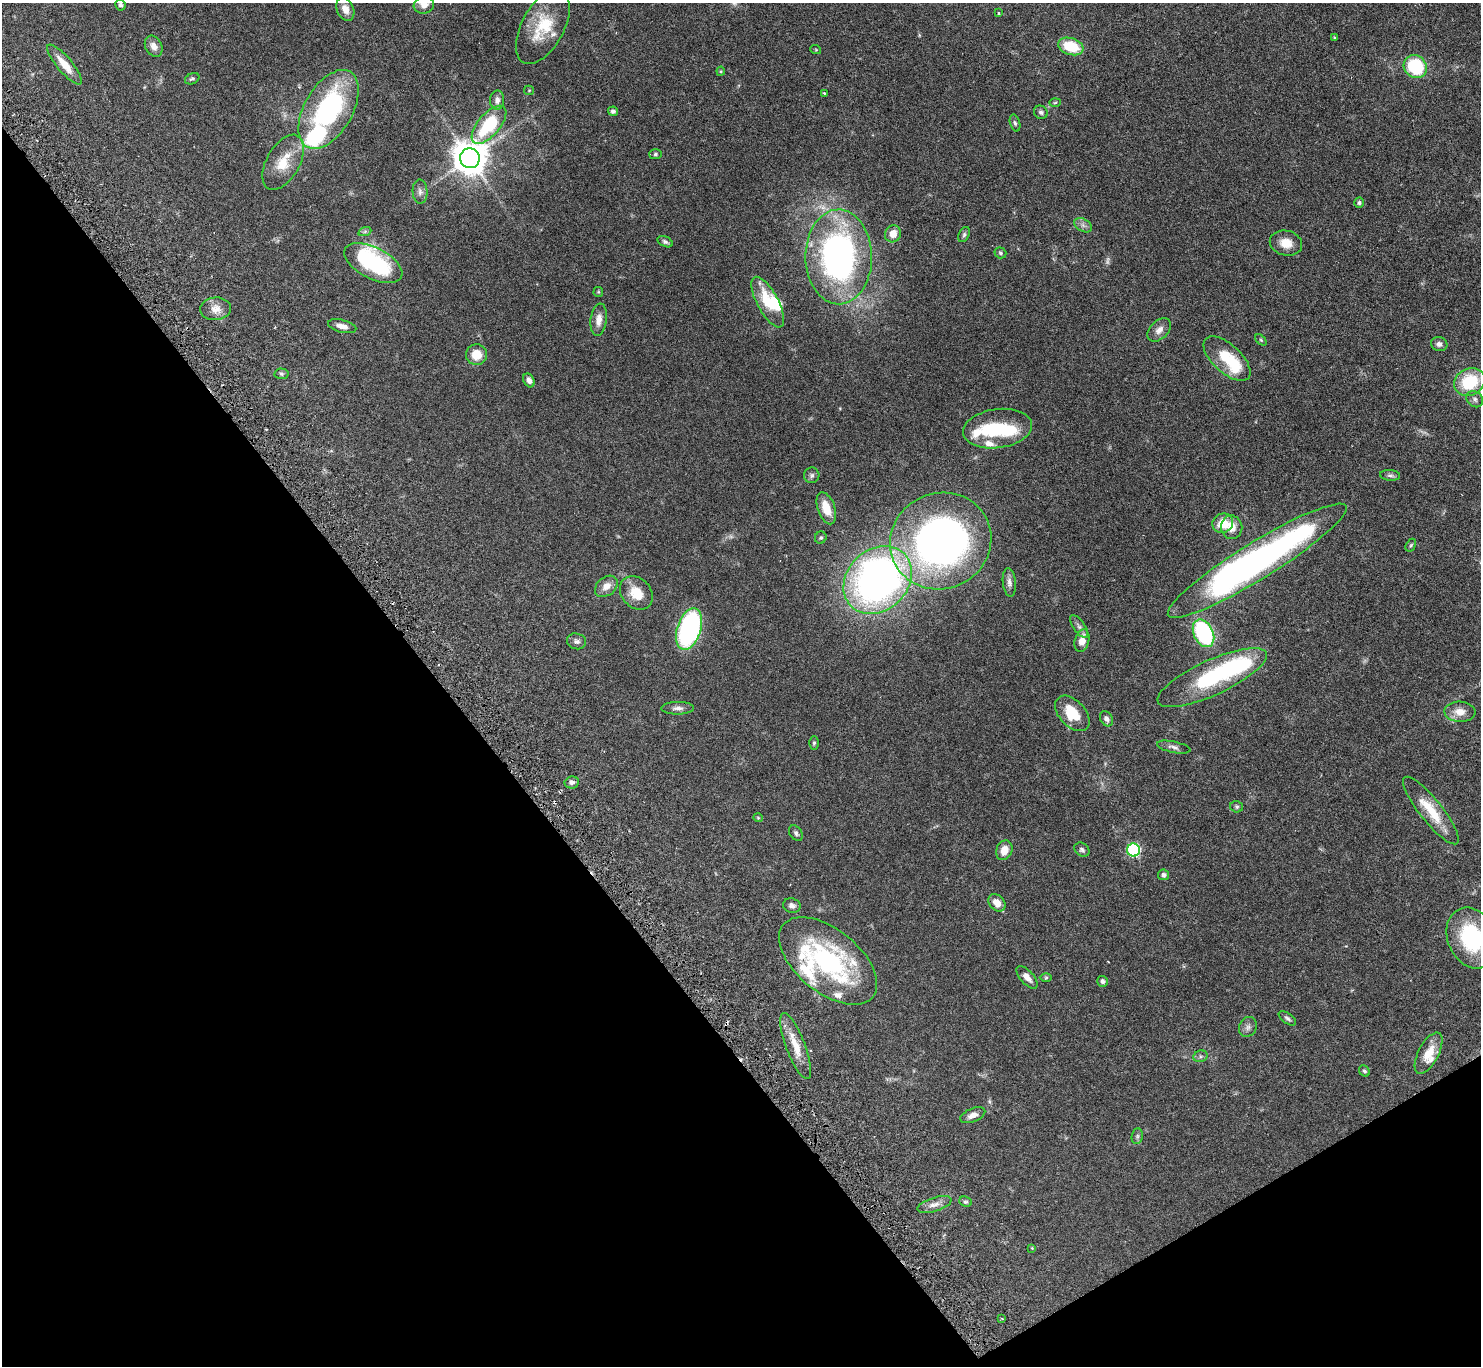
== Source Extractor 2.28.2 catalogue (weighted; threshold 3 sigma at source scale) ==
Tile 14 of 4 x 4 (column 2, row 4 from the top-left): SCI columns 1530-3008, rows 332-1695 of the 6044 x 5994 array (HDU 1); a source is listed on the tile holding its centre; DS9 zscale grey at full resolution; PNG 1483 x 1368 px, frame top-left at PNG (2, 3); each listed source drawn as its Kron ellipse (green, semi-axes under 4 px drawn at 4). Shown black and unused: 34% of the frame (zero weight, under 3 of 6 exposures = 4% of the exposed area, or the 3 px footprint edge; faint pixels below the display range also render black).
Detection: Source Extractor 2.28.2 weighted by HDU 2 'WHT'; one run over the whole footprint, this tile lists its part. Background 0.0972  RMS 0.0035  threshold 0.0143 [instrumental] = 3 sigma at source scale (4.09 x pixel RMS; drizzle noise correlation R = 1.36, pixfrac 0.8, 0.05/0.05 arcsec/px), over >= 5 px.
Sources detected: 119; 2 too faint to see at this stretch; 3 inside a brighter object's white glare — neither listed nor drawn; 10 inside a brighter listed object's ellipse — not listed separately; the other 104 listed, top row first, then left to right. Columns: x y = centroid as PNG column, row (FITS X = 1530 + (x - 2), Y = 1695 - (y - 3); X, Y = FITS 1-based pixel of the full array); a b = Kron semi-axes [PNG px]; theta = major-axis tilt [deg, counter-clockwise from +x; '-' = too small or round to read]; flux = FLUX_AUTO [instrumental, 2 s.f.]
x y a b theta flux
120 5 5 5 - 0.74
424 5 10 8 16 2.3
345 9 12 8 -67 2.8
999 13 4 2 - 0.22
543 27 41 21 61 13
1334 38 4 3 - 0.34
154 46 11 8 -62 2.1
1071 46 13 8 -18 11
816 50 5 3 - 0.27
64 64 25 7 -50 4.8
1415 67 12 11 - 19
721 71 4 4 - 0.34
192 79 7 5 26 0.64
529 90 5 4 - 0.31
824 93 4 2 - 0.34
497 100 9 7 89 1.5
1055 103 6 4 2 0.43
329 109 43 24 60 50
613 111 5 4 - 0.68
1041 112 7 6 - 0.9
1015 123 8 5 -74 0.67
489 125 23 11 49 17
655 154 6 5 - 0.56
470 158 10 10 - 650
283 162 30 16 61 7.5
420 192 12 7 -88 1.4
1359 203 5 5 - 0.53
1083 225 9 6 -30 1.1
365 231 7 4 19 0.55
893 234 9 7 64 3.1
964 235 8 5 64 0.64
665 242 8 5 -25 0.8
1286 243 16 12 -13 4.1
1000 253 6 5 - 0.54
839 257 47 33 -89 95
373 263 31 15 -27 28
598 292 5 4 - 0.35
768 302 28 10 -62 9.2
216 309 15 11 5 3.1
599 320 16 8 82 2.5
342 326 14 6 -14 2.2
1159 330 14 9 44 2.1
1261 340 7 4 -45 0.42
1439 344 8 7 - 1.2
476 355 10 10 - 5.2
1227 359 29 14 -42 11
281 374 7 5 -3 0.55
529 380 7 5 -62 1.6
1470 382 16 13 27 16
1475 399 9 7 -38 0.99
997 429 35 19 8 18
812 475 8 7 - 0.84
1390 475 10 5 -5 0.85
826 508 17 8 -71 5.3
1223 523 10 9 - 5.6
1232 527 12 10 -81 3.8
821 538 6 5 - 0.52
941 541 51 48 24 140
1411 545 7 4 59 0.47
1257 561 104 18 32 150
878 580 37 30 45 160
1009 582 14 6 -84 1.5
606 586 13 9 40 2.7
636 593 18 14 -48 5.9
1079 627 13 6 -55 1.3
689 629 21 12 72 58
1203 633 14 9 -64 34
576 641 10 8 -15 1.1
1082 641 11 7 74 3.6
1212 678 59 17 24 30
678 708 16 6 0 1.5
1460 712 15 10 -3 3.5
1072 713 21 13 -47 9
1106 719 8 6 -58 1.3
814 743 6 4 89 0.51
1174 747 17 5 -12 1.3
572 782 7 6 - 1.2
1237 807 6 5 - 0.53
1431 811 42 11 -51 10
758 818 5 4 - 0.31
796 833 8 6 -55 0.76
1004 850 10 8 69 3.6
1082 850 8 6 -38 0.8
1133 850 6 6 - 41
1163 875 5 5 - 1.1
997 903 10 7 -44 2.6
792 906 9 7 -15 1.4
1472 938 31 24 -67 27
828 961 58 31 -39 51
1027 977 14 6 -48 2.1
1046 978 6 4 1 0.4
1103 981 5 5 - 0.9
1287 1018 10 5 -35 0.78
1248 1027 10 8 64 1.3
796 1046 35 9 -69 6.2
1429 1053 23 10 62 5.5
1200 1056 7 5 19 0.78
1364 1071 6 5 - 0.55
973 1115 13 6 21 2.1
1137 1136 8 5 83 0.68
965 1202 6 5 - 0.53
934 1205 18 7 17 2.2
1032 1248 3 3 - 0.24
1002 1319 3 2 - 0.26
Isophote crosses this tile's border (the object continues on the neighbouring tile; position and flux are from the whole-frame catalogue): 2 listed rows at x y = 424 5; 1472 938